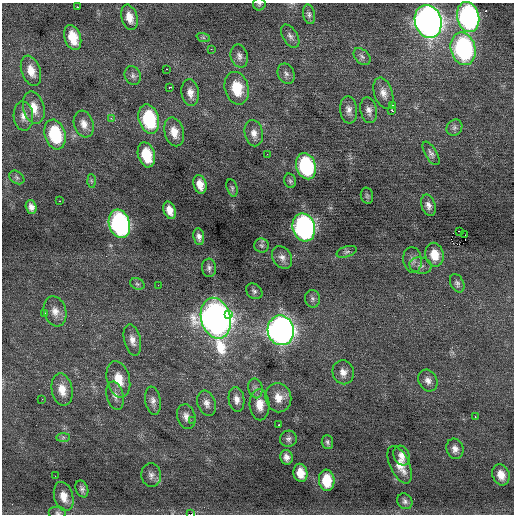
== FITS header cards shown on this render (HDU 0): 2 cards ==
NAXIS1  =                  512 / Axis length
NAXIS2  =                  512 / Axis length

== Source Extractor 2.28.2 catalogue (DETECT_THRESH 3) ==
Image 512 x 512 px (HDU 0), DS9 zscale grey, 1 PNG px = 1 image px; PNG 516 x 516 px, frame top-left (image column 1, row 512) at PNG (2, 3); each listed source drawn as its Kron ellipse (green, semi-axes under 4 px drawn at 4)
Background 0.0413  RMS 0.85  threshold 2.56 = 3 sigma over >= 5 px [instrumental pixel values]
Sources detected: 104; all 104 listed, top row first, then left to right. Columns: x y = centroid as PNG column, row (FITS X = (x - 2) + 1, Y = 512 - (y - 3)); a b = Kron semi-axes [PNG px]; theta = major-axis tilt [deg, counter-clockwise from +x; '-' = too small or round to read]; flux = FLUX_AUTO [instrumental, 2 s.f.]
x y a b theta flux
259 4 6 6 - 110
77 7 2 2 - 330
309 14 10 6 -79 180
129 17 13 8 -73 630
468 17 15 11 -76 14000
428 21 17 13 -74 39000
290 36 13 7 -58 260
73 37 13 8 -73 1200
203 37 7 4 -20 100
211 49 3 2 - 40
463 49 16 12 -77 9400
239 56 12 8 -76 290
362 57 10 6 -45 210
166 69 3 2 - 240
31 71 16 9 -71 760
286 74 10 8 -66 230
133 75 10 8 -66 210
170 87 3 2 - 120
237 88 16 12 -76 1500
190 93 13 8 -83 460
383 93 16 9 -72 450
393 105 3 2 - 88
34 108 17 10 -76 800
349 110 14 8 -85 350
369 110 13 8 -79 330
392 110 3 3 - 780
23 116 14 10 -87 450
111 118 3 2 - 230
149 119 15 10 -74 4000
84 124 14 9 -72 510
454 128 8 7 - 200
174 132 15 9 -75 690
254 133 13 9 -79 420
55 134 15 10 -74 3400
431 153 13 6 -59 210
267 154 2 2 - 100
146 155 13 8 -74 1700
306 166 13 9 -73 5400
17 177 8 6 -36 150
91 181 7 4 -88 95
290 181 7 6 - 120
200 184 9 6 -74 550
232 188 9 5 -75 120
367 196 8 6 -77 120
59 201 2 2 - 170
428 205 11 7 -71 280
31 207 7 5 -71 290
170 210 9 6 -70 540
119 224 14 10 -72 12000
304 227 14 11 -74 15000
460 231 3 2 - 130
465 235 3 2 - 180
199 237 8 5 -81 230
261 245 7 7 - 140
347 252 10 5 18 160
434 255 12 9 -79 890
282 257 12 9 -57 340
412 260 13 9 -82 300
420 266 11 8 -11 270
209 268 9 7 -88 200
457 283 10 6 -64 170
137 284 7 5 -21 130
158 285 2 2 - 31
254 291 9 7 -41 160
313 299 9 7 -80 190
55 311 15 11 -73 570
45 313 2 2 - 280
229 314 3 3 - 550
216 318 21 14 -75 51000
281 330 15 13 -79 32000
132 340 16 8 -76 450
343 372 12 10 -77 430
118 379 18 11 -76 1100
428 381 11 9 -61 350
255 388 10 7 -78 230
62 390 16 10 -79 780
115 396 14 8 -78 350
278 398 15 13 -74 740
42 399 2 2 - 290
237 399 12 8 -82 370
153 401 14 7 -82 320
207 403 13 9 -71 360
260 405 16 10 -87 810
186 417 12 9 -75 360
475 417 3 2 - 170
193 421 3 3 - 77
279 425 2 2 - 270
63 437 7 4 1 97
288 439 8 8 - 200
327 442 7 6 - 130
455 449 10 8 -75 330
402 456 10 8 -63 370
286 457 7 6 - 270
400 465 20 9 -65 730
300 473 9 7 -78 710
151 475 12 10 -85 320
501 475 11 8 -70 600
55 476 2 2 - 30
327 480 11 7 -84 1400
82 489 8 6 -68 180
64 496 15 9 -73 680
405 501 8 7 - 190
58 513 9 6 0 150
191 514 3 2 - 1400
At the frame edge (FLAGS 8, measured only in part): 3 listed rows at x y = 259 4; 58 513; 191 514